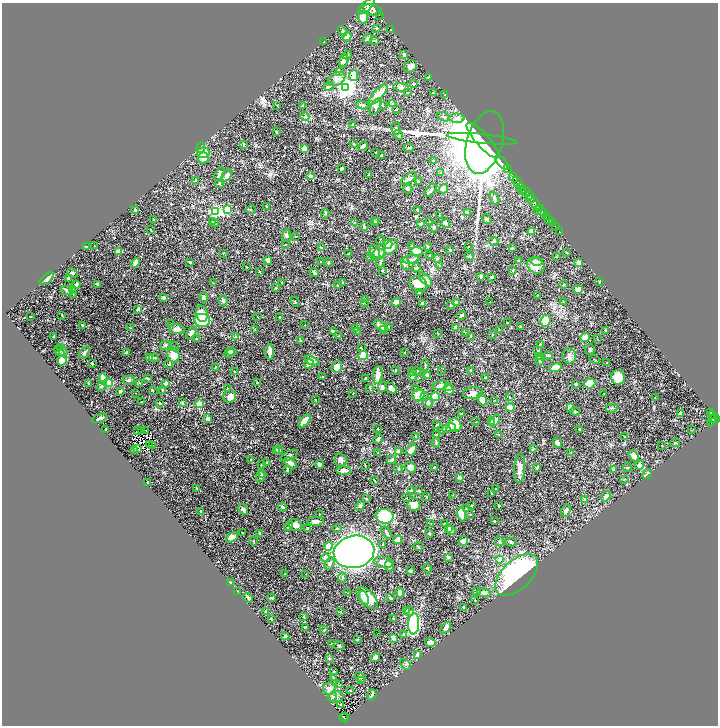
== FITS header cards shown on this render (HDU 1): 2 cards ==
NAXIS1  =                 1432
NAXIS2  =                 1447

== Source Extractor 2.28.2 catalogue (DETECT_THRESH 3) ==
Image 1432 x 1447 px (HDU 1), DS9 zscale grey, zoomed out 1/2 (1 PNG px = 2 x 2 image px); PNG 720 x 728 px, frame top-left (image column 1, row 1446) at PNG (2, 3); each listed source drawn as its Kron ellipse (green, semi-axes under 4 px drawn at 4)
Background 1.62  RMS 0.018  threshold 0.0526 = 3 sigma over >= 5 px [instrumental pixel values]
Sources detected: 611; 52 cannot appear on this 1/2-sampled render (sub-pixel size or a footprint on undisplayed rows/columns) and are neither listed nor drawn; of the other 559, the 500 brightest by FLUX_AUTO listed and drawn (59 fainter detections omitted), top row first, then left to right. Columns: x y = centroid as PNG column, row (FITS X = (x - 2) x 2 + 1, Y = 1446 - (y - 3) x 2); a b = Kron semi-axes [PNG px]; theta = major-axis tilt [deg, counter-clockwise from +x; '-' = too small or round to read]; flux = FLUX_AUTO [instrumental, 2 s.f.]
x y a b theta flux
367 6 10 4 44 7700
373 10 9 5 -16 9200
379 15 2 1 - 140
363 17 6 5 - 32
377 28 2 2 - 11
391 30 2 1 - 1.5
343 31 5 3 - 6.4
347 36 5 4 - 12
367 39 5 3 - 9.5
374 41 4 2 - 2.1
324 42 2 2 - 4.9
347 55 4 3 - 5.9
404 55 4 3 - 7.6
344 60 7 4 76 16
411 66 7 5 34 17
340 71 3 2 - 1.8
353 75 5 4 - 37
428 77 3 2 - 2.3
337 79 9 6 30 17
414 84 3 2 - 3.5
329 86 5 2 - 3.6
401 87 7 4 -10 9.5
346 88 4 4 - 2200
407 93 4 2 - 3
433 93 3 3 - 3.7
378 94 13 4 47 45
445 95 2 2 - 1.7
393 103 3 2 - 2.1
277 105 3 2 - 2
362 105 6 3 -8 5.6
303 106 4 3 - 4.7
383 106 3 3 - 2.5
375 107 9 4 62 13
396 109 3 2 - 2.2
305 117 4 2 - 3.4
444 117 7 3 -23 6.3
457 118 7 4 0 13
353 124 3 3 - 3.5
396 128 6 4 -75 11
277 132 2 2 - 3.6
398 135 5 3 - 4.9
482 139 35 4 -6 3700
483 140 23 6 -48 2500
485 142 32 17 73 4800
244 144 3 2 - 3.5
354 144 3 2 - 2.6
363 146 5 3 - 7.3
201 148 5 4 - 4.8
304 148 3 3 - 31
409 148 5 2 - 2.6
376 152 2 2 - 1.9
203 153 6 5 - 71
381 156 2 2 - 3.4
203 158 6 5 - 20
433 161 2 2 - 3.6
502 163 8 3 -48 110
341 169 3 2 - 4.5
507 169 3 1 - 58
441 173 3 2 - 5.7
219 174 7 3 61 13
227 175 7 4 54 15
369 175 3 3 - 2.7
310 176 3 3 - 9.7
513 177 5 2 - 2300
409 179 9 4 33 9.1
195 180 3 2 - 2.7
418 181 3 3 - 3.3
518 182 6 2 -48 2400
219 183 4 3 - 2.9
521 187 4 2 - 640
407 189 5 3 - 3.6
444 189 5 4 - 14
431 190 7 3 53 6.9
522 190 4 2 - 640
526 192 6 2 -43 1000
529 195 2 1 - 390
494 198 7 3 -67 8.1
531 199 4 3 - 1600
535 204 6 3 -58 4100
267 207 2 2 - 2.9
540 208 2 2 - 790
135 209 3 2 - 9.6
228 209 4 3 - 120
251 210 5 2 - 2.3
417 210 3 2 - 2.8
538 211 2 1 - 43
216 212 4 3 - 400
542 212 5 2 - 2100
325 213 5 3 - 3.9
468 213 4 2 - 8.3
439 216 4 2 - 2.4
546 216 2 2 - 490
154 219 3 2 - 2.7
487 219 5 3 - 9
549 219 2 2 - 200
212 221 4 2 - 2.7
374 221 4 3 - 4.3
355 222 3 2 - 1.6
377 222 4 3 - 3.2
429 222 2 2 - 3.3
215 223 4 3 - 3
421 223 3 2 - 4.4
552 223 3 1 - 92
446 224 4 3 - 18
555 226 2 1 - 29
364 227 3 2 - 9.4
434 227 5 3 - 5.2
150 230 3 3 - 2.7
531 231 3 3 - 32
560 232 3 1 - 19
286 235 6 4 86 7.8
296 236 2 1 - 1.5
380 240 4 2 - 1.7
494 241 4 3 - 6.9
388 244 4 4 - 65
286 245 2 2 - 1.6
412 245 3 2 - 2.2
94 246 2 1 - 1.6
428 246 3 2 - 3.3
86 247 3 2 - 2.9
391 247 8 5 50 26
468 247 2 1 - 1.7
321 248 4 2 - 3.1
512 248 3 3 - 4.6
450 250 3 2 - 5.6
417 251 6 4 -4 58
119 252 3 2 - 86
223 253 3 2 - 2
375 253 8 5 -74 15
567 253 3 2 - 2.4
349 254 2 2 - 3.5
379 254 6 5 - 9.2
430 255 3 2 - 2.4
469 256 5 3 - 6.1
371 257 3 3 - 4
556 257 3 2 - 2
411 259 8 3 5 13
437 259 3 3 - 8.7
268 260 4 3 - 12
518 261 3 3 - 5
190 262 4 2 - 4.1
321 262 2 2 - 2.1
380 262 5 2 - 5.6
537 262 6 4 -2 7.3
135 263 5 3 - 19
328 263 4 2 - 2.2
579 263 3 3 - 33
405 264 6 3 -73 6.5
440 265 2 2 - 2.9
536 266 9 7 -42 51
247 267 2 2 - 1.7
416 268 4 3 - 7.3
382 270 3 2 - 3.9
513 270 3 2 - 4
259 272 3 2 - 1.9
72 273 5 3 - 4.3
314 273 5 4 - 6.5
481 276 4 3 - 8.1
492 277 3 2 - 6
47 278 8 3 41 15
68 278 3 2 - 5.3
426 279 8 3 -49 22
281 282 3 2 - 1.4
599 282 3 2 - 2.1
213 283 2 2 - 1.4
343 283 3 2 - 2.8
97 284 2 2 - 9
418 284 9 7 -31 55
76 285 5 3 - 17
338 285 2 2 - 3.3
563 285 3 2 - 1.9
276 288 3 2 - 4.3
578 289 5 3 - 16
67 290 7 4 -22 7.3
72 290 3 3 - 3.4
419 293 4 3 - 5.2
73 294 2 2 - 1.5
537 295 3 2 - 2.6
164 297 3 2 - 8.9
204 298 5 4 - 7.5
365 299 2 2 - 2
223 301 5 4 - 8.3
295 302 5 3 - 3.5
396 302 4 3 - 27
489 302 2 1 - 2.3
564 302 3 2 - 3.1
422 303 3 2 - 5
456 303 3 3 - 13
364 304 4 2 - 2.3
451 306 2 2 - 4
138 309 4 3 - 4.8
202 313 8 6 -78 25
62 315 3 2 - 2.3
462 315 4 2 - 18
30 317 2 1 - 1.6
258 317 3 2 - 1.5
280 317 3 2 - 3.8
202 320 8 6 -11 200
545 321 6 5 - 48
508 323 3 1 - 2.1
171 324 2 1 - 1.7
83 325 4 2 - 5.6
305 325 2 2 - 1.6
381 326 8 4 -33 20
388 327 3 2 - 3
455 327 4 3 - 6.8
521 327 3 2 - 4.7
130 328 3 2 - 2.3
356 328 3 2 - 5.2
177 329 8 5 -10 20
255 329 2 2 - 1.5
384 329 3 2 - 7.2
499 330 2 1 - 1.8
333 331 4 2 - 5.1
357 331 3 3 - 2.8
605 331 3 1 - 2.2
191 333 6 4 57 17
438 333 3 2 - 1.6
466 333 3 2 - 1.9
492 335 3 2 - 1.5
235 336 3 2 - 2
339 336 3 2 - 1.9
471 336 2 2 - 2.7
54 337 2 2 - 3.8
585 337 5 3 - 36
196 338 2 2 - 2.1
597 339 2 2 - 1.9
300 341 3 3 - 3.7
540 344 3 3 - 2.5
165 345 6 3 31 7
174 347 5 2 - 2.6
61 348 3 3 - 2.1
361 348 3 2 - 1.8
590 350 5 5 - 5.6
59 351 6 3 -53 4.4
63 351 5 4 - 7
538 351 3 3 - 2.2
85 352 7 3 52 8.3
127 352 3 2 - 6.9
229 352 6 4 46 6.8
232 352 5 4 - 5
270 352 8 3 -89 30
405 353 2 2 - 1.8
173 355 8 6 -69 36
363 355 5 4 - 56
548 356 4 3 - 5.9
569 356 8 7 - 16
539 357 4 3 - 2.7
150 358 2 2 - 22
154 358 5 2 - 2.8
595 359 6 2 -32 2
62 361 5 4 - 26
312 361 8 4 -24 26
540 361 5 3 - 5.9
92 363 4 2 - 3.1
607 363 2 1 - 1.4
169 364 4 3 - 3.6
309 364 5 4 - 21
425 365 5 3 - 3.4
215 367 3 2 - 1.7
336 367 6 5 - 23
555 367 6 4 16 41
396 370 2 2 - 9.7
442 370 2 1 - 4.6
471 371 3 3 - 2.8
235 372 4 3 - 2.7
413 372 2 2 - 1.6
416 372 3 2 - 15
378 375 9 5 82 29
323 376 2 2 - 1.6
428 376 4 3 - 19
413 377 4 4 - 8.7
618 377 7 7 - 42
103 378 5 3 - 30
147 378 3 2 - 5.1
365 378 4 3 - 5
419 378 3 2 - 1.9
485 378 4 2 - 5.8
129 380 6 4 1 7.1
257 382 2 2 - 2
88 383 3 2 - 2.9
108 383 5 3 - 81
139 383 4 2 - 2
166 383 4 3 - 8.5
590 383 6 5 - 73
576 384 3 2 - 4.1
440 385 8 3 16 18
102 386 5 3 - 9.1
448 386 3 2 - 1.9
382 387 5 4 - 12
391 388 6 4 -40 23
228 389 3 2 - 2.7
370 389 3 2 - 2.3
416 389 4 3 - 5.6
162 390 3 2 - 2.7
449 390 4 4 - 20
120 391 3 2 - 6.8
153 391 3 2 - 2.1
135 393 2 1 - 3.1
473 393 10 6 9 19
353 394 2 1 - 1.7
604 394 2 1 - 1.5
418 395 6 6 - 55
230 396 6 6 - 25
424 397 4 3 - 3.8
435 397 4 4 - 59
509 397 3 2 - 2.3
655 398 2 1 - 3
482 399 6 4 -66 27
315 400 2 2 - 2.5
494 400 3 2 - 1.7
141 401 2 1 - 1.6
160 403 2 2 - 2.8
182 403 3 2 - 6.6
428 403 5 4 - 6.4
199 404 3 2 - 93
510 407 4 4 - 27
570 408 3 3 - 26
612 408 6 2 10 2.9
575 411 5 2 - 2.9
711 412 3 2 - 340
462 414 4 3 - 5.7
681 414 3 3 - 12
713 415 2 2 - 230
100 418 8 3 21 12
208 418 3 3 - 12
712 419 3 1 - 400
715 419 5 2 - 970
305 421 7 3 49 38
495 421 6 3 49 28
712 421 6 4 66 660
476 422 2 2 - 3
491 422 3 3 - 4.4
436 425 4 2 - 2.5
455 425 7 6 - 58
449 428 7 3 13 6.3
378 429 2 2 - 2.8
442 429 4 3 - 14
579 429 2 2 - 2.2
106 430 3 2 - 6.4
138 430 2 1 - 2.2
141 430 2 1 - 2.7
146 430 2 1 - 5
691 430 2 1 - 3
436 435 3 3 - 4.3
499 435 3 2 - 1.8
416 436 3 2 - 3.5
624 436 2 2 - 1.5
378 439 5 3 - 7.5
436 443 5 3 - 4.2
557 443 5 3 - 20
675 443 5 2 - 2.8
149 445 2 1 - 1.6
153 445 2 1 - 2.7
662 445 2 2 - 3.7
137 449 2 1 - 7.3
279 449 4 3 - 5.3
533 449 4 3 - 3.2
276 450 3 3 - 2.7
411 450 6 4 55 24
135 451 3 2 - 4.1
399 451 3 3 - 14
378 453 3 2 - 2.1
571 453 3 2 - 1.9
289 455 9 3 24 6.8
634 456 6 4 -51 28
250 459 2 2 - 3.3
341 460 7 6 - 16
391 460 5 3 - 5.7
267 462 2 2 - 2.6
291 463 7 4 -39 14
320 464 4 3 - 10
262 465 2 2 - 2.7
365 465 3 2 - 1.9
639 465 4 4 - 14
410 467 6 4 -30 21
627 467 4 2 - 3
398 468 4 3 - 3.6
434 468 4 3 - 8.2
520 468 15 5 86 34
537 468 4 3 - 3.8
613 469 4 2 - 3.3
287 470 3 2 - 6.4
343 471 7 4 1 18
263 474 4 3 - 6.3
647 474 5 2 - 4
260 476 6 3 68 7.2
459 477 4 3 - 14
625 479 3 2 - 1.7
375 481 3 2 - 1.6
148 482 3 2 - 3.7
197 488 3 3 - 2.1
496 489 2 2 - 2.4
411 490 3 2 - 3.7
419 491 3 2 - 3.5
492 494 2 1 - 2.6
453 495 3 2 - 2.9
606 496 5 4 - 17
426 497 3 2 - 1.6
407 498 2 2 - 1.7
366 499 3 2 - 2.4
585 499 4 2 - 2.9
414 505 6 6 - 23
360 506 5 4 - 5.4
471 506 3 2 - 2.4
499 506 2 2 - 3
283 507 5 3 - 6.8
243 509 6 3 -58 8.7
466 509 4 2 - 2.6
201 511 3 2 - 2
566 511 6 3 63 10
319 514 3 2 - 1.7
461 514 7 3 -77 43
470 514 3 2 - 2.8
385 516 9 7 -11 250
316 521 8 3 3 13
494 521 3 2 - 3.1
431 524 3 2 - 1.4
445 524 2 2 - 5.4
295 525 7 5 -31 22
289 526 5 3 - 4.6
449 528 2 2 - 7.4
308 529 4 3 - 8.8
337 529 4 3 - 3.8
451 530 5 3 - 33
242 533 2 2 - 2
260 533 3 2 - 6.2
387 533 7 2 -58 10
429 533 2 2 - 14
232 537 6 4 31 31
398 540 4 3 - 20
253 541 4 2 - 1.7
463 541 5 4 - 15
499 541 5 3 - 4.5
511 542 6 3 -9 6.9
382 545 3 2 - 2
328 546 5 3 - 56
418 547 4 2 - 2.7
354 552 20 16 13 3600
448 557 4 3 - 8.7
326 558 4 3 - 29
499 559 4 3 - 7.5
384 562 10 5 -10 28
329 564 7 4 61 9.4
389 566 5 3 - 16
427 569 5 3 - 4.4
410 571 4 3 - 5.4
285 574 3 2 - 2.6
306 574 3 2 - 1.6
517 575 26 14 44 610
342 578 5 3 - 4.4
230 582 3 2 - 2.4
238 592 3 2 - 4.6
476 592 3 2 - 2.8
348 593 3 2 - 1.9
400 593 5 4 - 17
484 593 7 4 -5 15
248 598 5 3 - 6.6
272 598 4 2 - 3.8
364 598 7 4 -69 23
367 598 14 7 -46 66
390 598 3 2 - 5.9
474 600 2 2 - 1.5
463 607 3 3 - 4.4
406 610 3 3 - 13
266 611 3 3 - 2
340 611 3 2 - 1.5
409 611 4 3 - 6.4
304 617 3 2 - 2
393 618 2 2 - 6
271 619 3 2 - 1.4
414 624 11 5 86 660
305 627 2 2 - 2.4
446 628 7 4 51 13
324 630 4 2 - 2.2
377 633 2 1 - 2.1
403 634 2 2 - 2.4
285 636 4 3 - 6
393 638 3 3 - 3.9
357 639 2 2 - 3.3
430 642 5 3 - 21
332 644 3 2 - 4.7
339 646 5 2 - 6.6
417 654 4 3 - 13
329 658 3 2 - 2.2
375 658 5 4 - 12
406 665 6 4 -49 6.7
333 672 2 2 - 8.1
333 677 3 2 - 1.7
360 677 6 4 -40 4.7
362 681 4 2 - 3.2
340 685 2 2 - 1.6
330 689 6 6 - 12
351 691 2 2 - 6.4
372 695 6 2 71 6.7
332 697 4 3 - 5.3
336 697 7 6 - 13
341 704 2 2 - 1.6
344 716 2 1 - 13
344 718 5 2 - 150
At the frame edge (FLAGS 8, measured only in part): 1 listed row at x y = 367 6
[59 fainter detections neither listed nor drawn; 52 sub-pixel or undisplayed-footprint detections neither listed nor drawn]